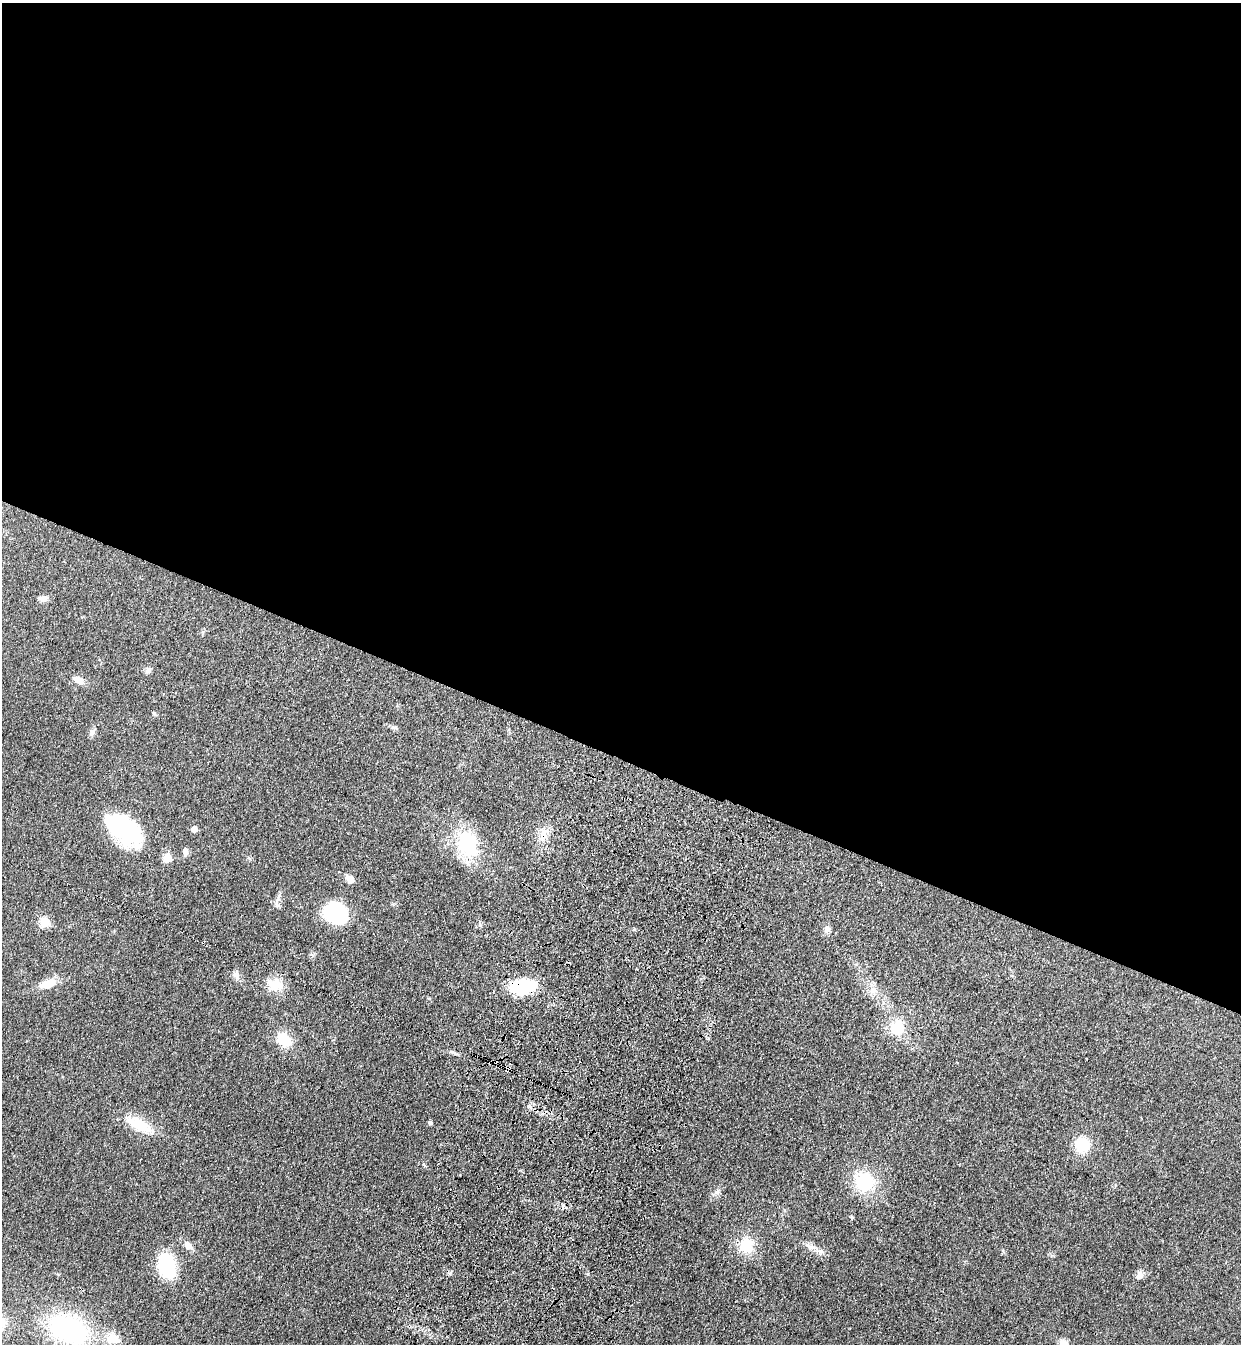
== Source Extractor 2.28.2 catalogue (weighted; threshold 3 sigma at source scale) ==
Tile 3 of 4 x 4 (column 3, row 1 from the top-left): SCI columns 2724-3962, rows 4073-5414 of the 5574 x 5458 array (HDU 1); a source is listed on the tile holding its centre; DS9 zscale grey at full resolution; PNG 1243 x 1346 px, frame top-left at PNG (2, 3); no overlay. Shown black and unused: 56% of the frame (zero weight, under 3 of 4 exposures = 6% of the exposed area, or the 3 px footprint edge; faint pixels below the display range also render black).
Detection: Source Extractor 2.28.2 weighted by HDU 2 'WHT'; one run over the whole footprint, this tile lists its part. Background 0.0826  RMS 0.0066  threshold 0.0298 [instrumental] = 3 sigma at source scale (4.5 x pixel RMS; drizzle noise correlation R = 1.50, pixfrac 1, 0.05/0.05 arcsec/px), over >= 5 px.
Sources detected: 40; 1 inside a brighter object's white glare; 3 cosmic-ray / hot-pixel residue — not listed; the other 36 listed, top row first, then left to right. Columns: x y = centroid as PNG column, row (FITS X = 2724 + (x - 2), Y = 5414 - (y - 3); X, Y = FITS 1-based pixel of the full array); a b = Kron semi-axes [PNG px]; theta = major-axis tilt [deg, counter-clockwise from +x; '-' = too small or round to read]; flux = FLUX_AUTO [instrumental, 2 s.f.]
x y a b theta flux
42 598 13 6 -5 3
148 670 8 7 - 2.2
78 680 15 8 -30 4.7
153 713 6 4 -70 0.76
394 727 11 4 0 1.4
92 732 10 6 83 2.2
194 829 5 4 - 6.2
123 830 42 26 -46 58
543 834 20 10 89 7.8
468 843 31 24 -83 39
185 852 9 7 -89 2.4
167 858 5 5 - 21
350 879 9 7 -46 5.4
336 913 22 19 -40 52
44 922 5 5 - 32
827 929 10 8 -84 2.7
236 975 10 7 -52 2.8
47 984 19 9 17 11
275 985 23 14 -20 11
522 986 18 10 6 59
873 990 11 10 - 4.9
897 1028 15 14 - 19
284 1040 18 14 -44 15
430 1123 4 4 - 1.5
139 1124 34 13 -27 19
1082 1145 14 13 - 21
864 1182 24 23 - 31
717 1192 9 6 85 2
188 1245 12 8 -44 4.5
746 1245 20 18 82 17
819 1251 14 7 -9 3.9
166 1265 22 14 -77 51
1139 1275 11 9 80 2.9
68 1329 32 22 -23 110
112 1338 14 12 9 9.3
1064 1344 9 8 - 5.9
Overlapping masked pixels (flux is a lower limit): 2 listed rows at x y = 543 834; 522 986
Isophote crosses this tile's border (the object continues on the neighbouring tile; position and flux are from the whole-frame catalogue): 1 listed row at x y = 1064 1344
Unlisted compact peaks at least as high as the median listed source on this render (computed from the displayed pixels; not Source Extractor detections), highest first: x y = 852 1217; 480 925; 1003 1251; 429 998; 423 1164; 393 904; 634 929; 249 858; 1115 1185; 58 1274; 1051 1256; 313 956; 450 1052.